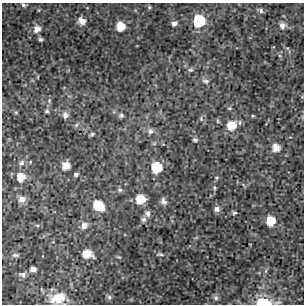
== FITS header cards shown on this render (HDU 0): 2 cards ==
NAXIS1  =                  302 / NUMBER OF ELEMENTS ALONG THIS AXIS
NAXIS2  =                  302 / NUMBER OF ELEMENTS ALONG THIS AXIS

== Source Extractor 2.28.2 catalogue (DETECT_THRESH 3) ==
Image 302 x 302 px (HDU 0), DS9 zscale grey, 1 PNG px = 1 image px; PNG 306 x 306 px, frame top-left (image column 1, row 302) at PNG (2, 3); no overlay
Background 6.45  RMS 0.95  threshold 2.85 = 3 sigma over >= 5 px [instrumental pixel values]
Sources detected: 53; all 53 listed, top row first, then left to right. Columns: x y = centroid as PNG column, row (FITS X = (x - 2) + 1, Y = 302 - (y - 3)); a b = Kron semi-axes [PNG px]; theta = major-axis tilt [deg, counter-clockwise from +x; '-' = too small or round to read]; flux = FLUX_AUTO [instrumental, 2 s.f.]
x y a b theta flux
23 5 6 5 - 120
149 7 5 5 - 99
261 10 7 6 - 180
82 21 8 7 - 450
199 21 8 8 - 4200
174 23 7 6 - 230
282 25 9 8 - 370
120 26 8 7 - 1000
37 29 10 9 - 400
40 39 4 4 - 110
190 70 8 5 17 140
206 81 10 6 -8 210
49 101 6 5 - 120
230 108 5 5 - 88
47 111 6 5 - 130
16 112 5 4 - 79
65 115 8 7 - 290
121 115 6 5 - 140
252 116 4 3 - 67
201 119 7 4 -67 110
76 125 7 5 47 130
231 126 10 9 - 1200
150 131 9 8 - 290
92 134 6 4 16 100
195 140 6 5 - 120
276 148 7 7 - 740
21 163 8 7 - 220
66 166 8 7 - 650
156 167 7 7 - 2600
76 174 5 4 - 140
21 177 9 9 - 890
214 188 6 4 -84 89
120 190 7 5 0 140
22 199 9 8 - 430
141 199 7 7 - 1400
164 201 8 6 -56 270
98 206 10 8 -39 1600
217 209 7 6 - 280
148 213 8 6 -72 250
234 213 6 4 16 100
144 219 6 6 - 180
271 221 8 7 - 1200
37 225 6 3 -18 85
84 226 9 8 - 390
87 254 9 7 -14 850
160 254 11 5 -2 150
15 255 10 5 -4 160
33 269 6 5 - 310
23 275 9 7 -19 240
109 297 7 7 - 140
58 298 20 13 11 1400
216 298 7 6 - 210
263 303 9 5 -4 4400
At the frame edge (FLAGS 8, measured only in part): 2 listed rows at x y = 23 5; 263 303